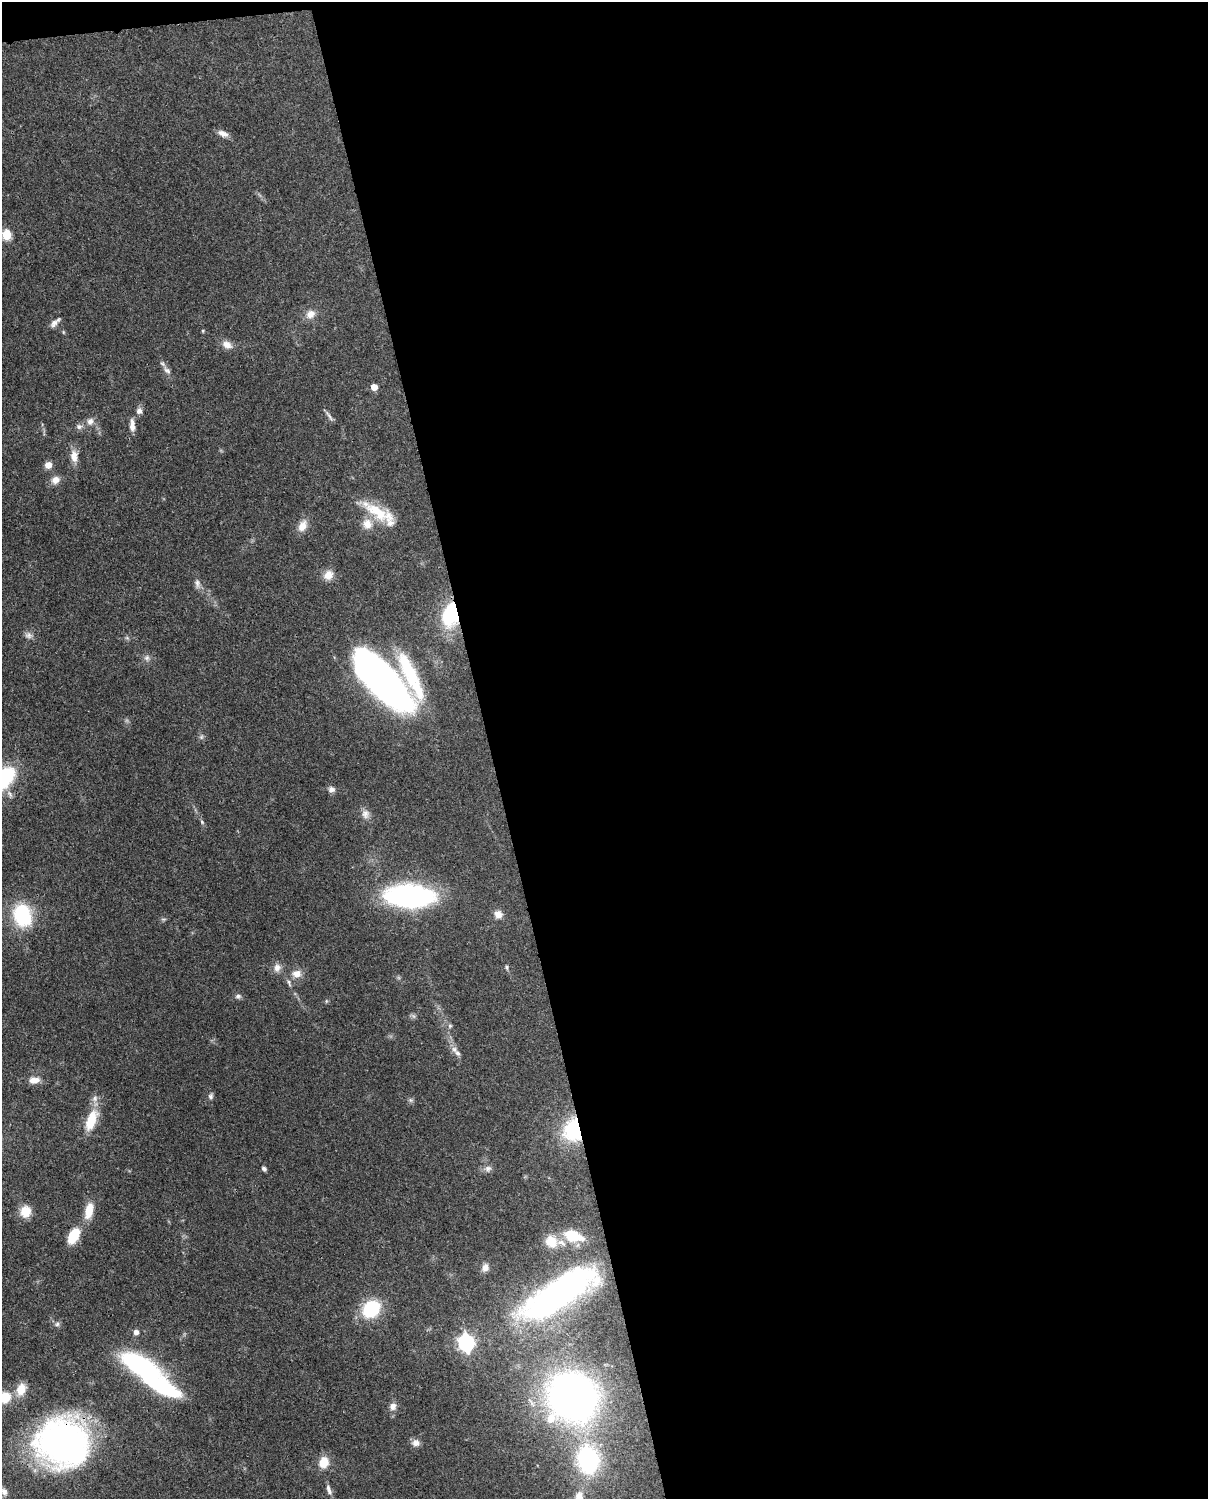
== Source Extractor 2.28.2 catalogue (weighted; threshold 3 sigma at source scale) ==
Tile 4 of 4 x 3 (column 4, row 1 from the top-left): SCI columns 3707-4912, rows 3149-4645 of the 5001 x 4912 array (HDU 1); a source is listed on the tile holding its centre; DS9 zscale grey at full resolution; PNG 1210 x 1501 px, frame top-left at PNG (2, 2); no overlay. Shown black and unused: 60% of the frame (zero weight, under 3 of 4 exposures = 7% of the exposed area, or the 3 px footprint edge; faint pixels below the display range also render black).
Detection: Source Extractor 2.28.2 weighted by HDU 2 'WHT'; one run over the whole footprint, this tile lists its part. Background 0.114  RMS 0.0043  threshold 0.0195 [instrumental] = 3 sigma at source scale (4.5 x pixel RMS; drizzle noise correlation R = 1.50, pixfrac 1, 0.05/0.05 arcsec/px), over >= 5 px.
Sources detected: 79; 1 too faint to see at this stretch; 1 inside a brighter object's white glare — not listed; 4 inside a brighter listed object's ellipse — not listed separately; the other 73 listed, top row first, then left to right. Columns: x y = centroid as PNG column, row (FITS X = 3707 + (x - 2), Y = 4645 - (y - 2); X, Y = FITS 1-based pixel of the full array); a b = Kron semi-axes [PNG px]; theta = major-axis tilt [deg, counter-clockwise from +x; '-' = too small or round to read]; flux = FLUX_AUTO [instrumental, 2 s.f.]
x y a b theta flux
223 134 14 7 -24 2.6
7 234 6 5 - 22
311 314 12 10 42 3.7
55 322 16 6 41 2
203 331 4 4 - 0.45
63 332 6 3 -71 0.43
227 345 13 9 -38 3.2
167 371 12 7 -39 2
374 387 5 5 - 5.8
139 411 8 8 - 1.8
329 416 16 3 -53 1.2
90 421 11 9 52 2.6
132 425 16 6 -88 3
79 427 9 7 -9 1.5
74 456 16 9 -86 4.4
48 465 8 7 - 3
55 480 11 9 26 3.1
377 511 43 15 -26 15
367 524 14 13 - 5.1
302 526 15 10 65 4
328 575 13 11 47 4.1
197 583 12 7 -84 1.8
451 614 26 16 78 31
28 635 10 8 -32 1.7
147 658 8 7 - 1.5
410 675 63 14 -65 30
382 681 59 23 -48 240
201 737 6 5 - 0.82
331 789 9 8 - 1.8
365 814 13 10 -75 2.8
202 822 7 4 -47 0.65
409 896 34 16 -3 130
498 914 10 8 -37 3
22 915 18 13 -72 37
163 919 6 4 -17 0.62
507 967 6 5 - 0.76
277 968 11 9 75 2.6
297 974 13 11 2 3.7
289 983 10 4 -76 1
238 996 8 6 1 1.1
450 1026 6 5 - 0.76
458 1053 11 6 -43 1.8
34 1080 14 9 8 3.5
211 1096 7 6 - 1.1
410 1100 7 4 -89 0.82
91 1120 27 11 69 11
573 1130 24 20 89 30
264 1169 5 4 - 1
488 1169 9 8 - 1.7
25 1211 13 11 88 6.7
89 1211 21 10 77 7
73 1236 15 9 62 12
573 1236 19 10 -17 14
551 1241 15 12 -48 6.9
485 1268 10 7 78 2.4
558 1294 78 24 33 140
371 1309 15 12 42 28
57 1324 6 6 - 1
136 1332 5 5 - 2.2
466 1342 8 6 -73 140
141 1366 31 13 -28 71
163 1387 30 10 -27 52
21 1389 13 10 71 5.7
4 1397 16 12 4 9.3
572 1398 36 30 -25 220
393 1406 10 8 73 2.3
63 1443 43 38 -17 180
416 1443 10 10 - 2.2
588 1460 21 16 -82 55
324 1462 13 10 75 6.5
329 1489 14 5 -72 1.8
4 1491 10 7 -56 1.8
579 1496 15 10 72 3.8
Overlapping masked pixels (flux is a lower limit): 3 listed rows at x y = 451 614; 573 1130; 63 1443
Isophote crosses this tile's border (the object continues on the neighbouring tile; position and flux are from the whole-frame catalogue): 3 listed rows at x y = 7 234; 4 1397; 579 1496